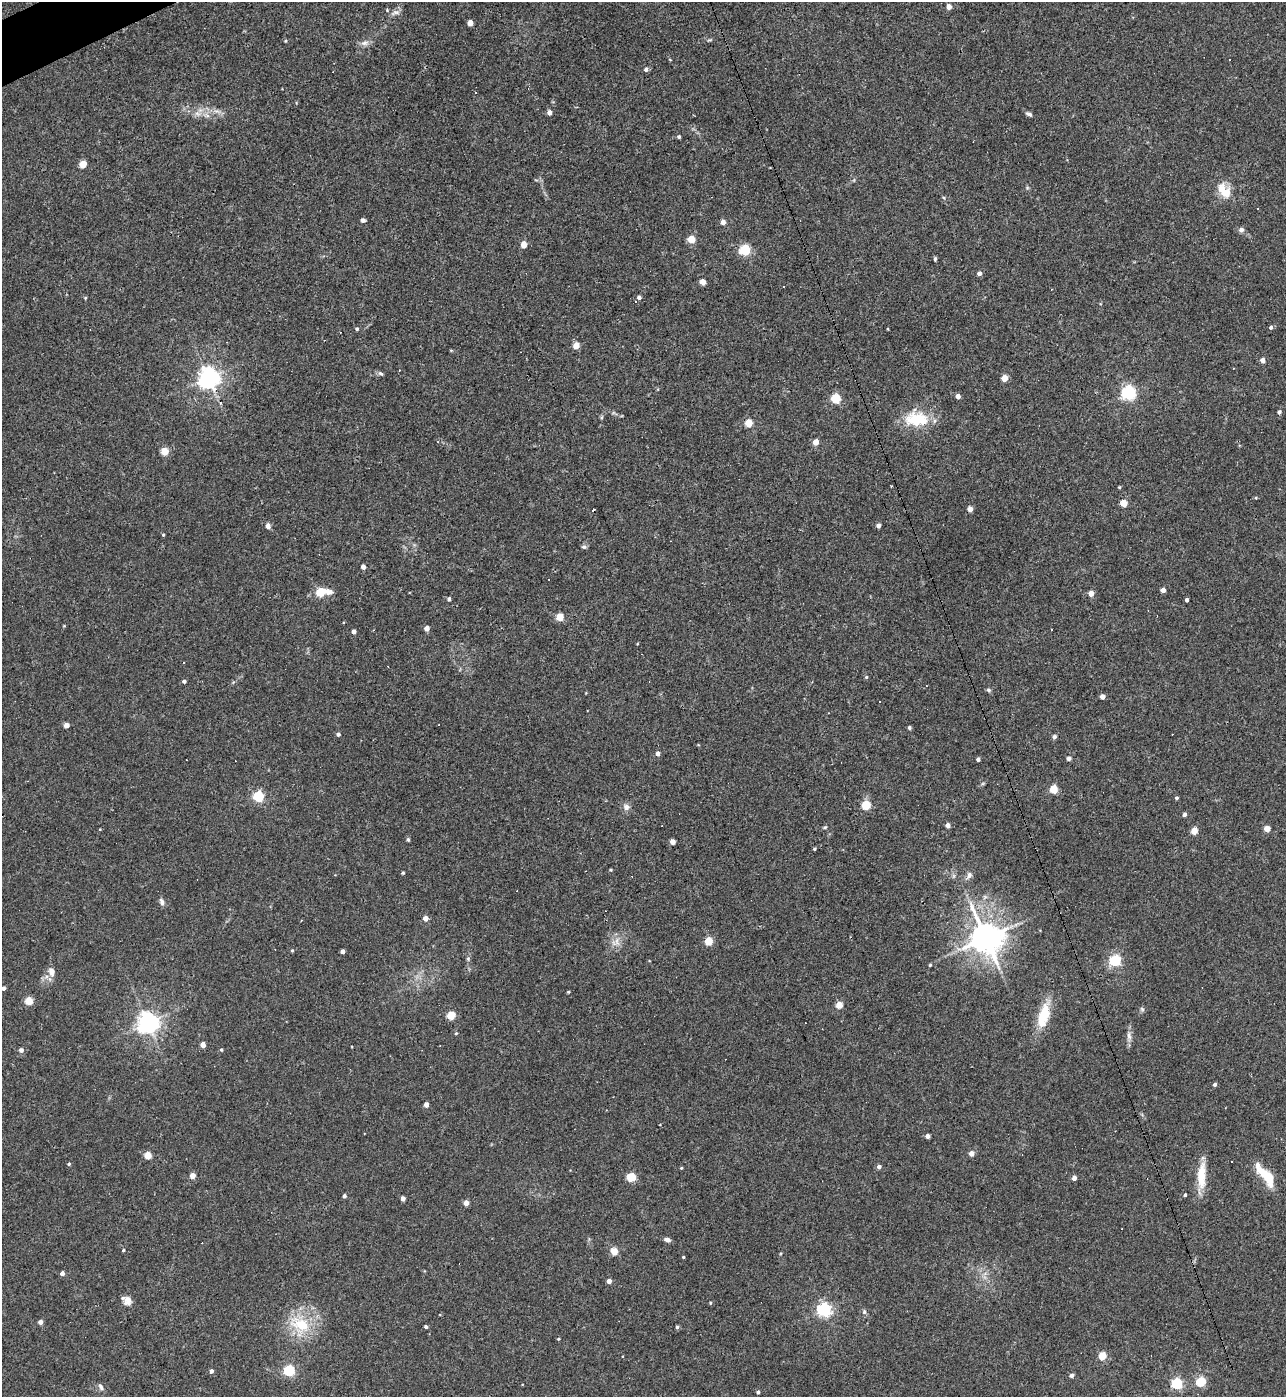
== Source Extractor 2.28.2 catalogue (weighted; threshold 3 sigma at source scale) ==
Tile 11 of 4 x 4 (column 3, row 3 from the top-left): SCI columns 2719-4002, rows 1396-2790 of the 5565 x 5579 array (HDU 1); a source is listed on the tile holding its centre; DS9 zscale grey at full resolution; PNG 1288 x 1399 px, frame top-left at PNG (2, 2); no overlay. Shown black and unused: <1% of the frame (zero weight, under 3 of 4 exposures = <1% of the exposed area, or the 3 px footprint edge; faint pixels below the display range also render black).
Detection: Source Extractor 2.28.2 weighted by HDU 2 'WHT'; one run over the whole footprint, this tile lists its part. Background 0.0277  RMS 0.0045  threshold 0.0203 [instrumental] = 3 sigma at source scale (4.5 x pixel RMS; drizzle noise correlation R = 1.50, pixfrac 1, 0.05/0.05 arcsec/px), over >= 5 px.
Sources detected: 168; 14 cosmic-ray / hot-pixel residue — not listed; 1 inside a brighter listed object's ellipse — not listed separately; the other 153 listed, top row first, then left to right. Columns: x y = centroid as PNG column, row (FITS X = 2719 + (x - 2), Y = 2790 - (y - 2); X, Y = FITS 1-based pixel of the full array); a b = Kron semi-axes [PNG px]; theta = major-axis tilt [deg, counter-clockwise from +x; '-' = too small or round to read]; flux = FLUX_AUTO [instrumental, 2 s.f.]
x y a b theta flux
949 7 4 4 - 2.9
395 12 14 6 17 2
470 23 4 4 - 4.8
285 41 4 4 - 0.43
364 43 10 7 28 2
670 60 4 3 - 0.33
646 69 5 5 - 1.1
476 92 3 2 - 0.39
549 112 4 4 - 2.6
197 113 9 6 -17 2
1029 114 9 5 -24 1.2
679 137 4 3 - 0.67
83 164 5 5 - 10
1224 191 22 14 -53 7.7
363 220 5 4 - 1.3
723 222 4 4 - 3.4
1241 230 5 5 - 1.9
691 239 4 4 - 12
524 244 5 4 - 6.6
745 250 5 5 - 43
935 259 5 3 - 0.66
979 273 4 4 - 1.8
703 282 4 4 - 5.2
784 286 3 3 - 1.2
639 297 5 4 - 1.2
85 298 5 3 - 0.38
1271 327 4 4 - 1
357 329 5 4 - 0.72
576 345 4 4 - 7.6
1263 360 4 4 - 2.9
1233 368 3 2 - 0.25
380 373 8 5 -34 0.92
209 378 7 7 - 300
1004 378 5 4 - 7
1128 392 6 6 - 110
958 396 4 4 - 2.7
836 398 5 5 - 25
221 403 4 3 - 0.58
1279 412 4 4 - 1.3
917 419 32 18 -3 17
749 423 5 5 - 13
816 442 4 4 - 5.8
165 451 5 5 - 13
891 486 3 2 - 0.31
1119 487 4 3 - 0.52
1124 503 4 4 - 8.9
970 509 4 4 - 3.4
879 525 4 4 - 1.9
268 526 4 4 - 3.7
163 535 4 3 - 0.47
584 547 7 6 - 0.91
363 567 4 4 - 2.2
1163 590 4 4 - 3.2
321 592 9 5 9 20
1091 593 4 4 - 4.4
449 599 4 4 - 1.1
1187 600 4 3 - 1.2
560 617 5 4 - 11
427 629 4 4 - 2.9
1052 630 3 3 - 2.6
354 631 4 4 - 2
866 677 4 4 - 0.56
184 681 4 4 - 1.1
989 690 6 5 - 0.83
1102 697 4 4 - 3.1
66 725 4 4 - 4
909 728 4 4 - 0.73
338 734 4 4 - 1.2
1054 737 5 5 - 0.92
657 753 5 4 - 1.7
1069 758 5 5 - 1.1
978 759 4 4 - 1.5
1054 789 5 5 - 15
258 796 5 5 - 44
1176 798 4 4 - 0.74
866 805 5 5 - 22
626 807 9 8 - 2.1
1184 814 4 4 - 1.4
948 825 4 4 - 2.6
825 827 5 4 - 0.56
100 829 4 3 - 0.32
1267 829 4 4 - 7.5
1194 831 5 4 - 9.1
408 839 4 4 - 0.86
673 842 4 4 - 3.6
814 849 3 3 - 0.58
611 870 4 3 - 0.47
403 873 4 3 - 0.57
969 875 13 7 60 1.9
985 897 6 5 - 1
162 902 9 5 -76 1.6
425 918 4 4 - 3.5
986 938 12 10 -59 640
617 941 14 5 -74 2.5
709 941 5 4 - 16
292 950 4 4 - 0.48
343 951 4 4 - 2.1
1115 960 5 5 - 48
930 965 3 3 - 0.54
52 972 10 7 -77 2.9
3 988 4 3 - 1.4
568 992 4 3 - 0.45
29 1001 4 4 - 15
839 1005 4 4 - 9.3
1142 1009 6 6 - 0.84
451 1015 5 5 - 15
1043 1015 31 12 75 13
148 1023 7 7 - 320
456 1033 4 3 - 0.52
1129 1036 15 6 -86 2.3
203 1045 4 4 - 4.4
21 1050 4 4 - 1.8
221 1050 4 4 - 0.59
1215 1084 4 4 - 1.1
426 1105 4 4 - 2.4
928 1136 4 4 - 2.6
971 1153 4 4 - 4.1
148 1155 4 4 - 11
69 1164 4 4 - 0.6
879 1166 4 4 - 1.7
681 1168 3 3 - 0.5
1201 1175 35 10 88 10
1265 1175 27 9 -51 12
192 1176 4 4 - 4.9
631 1177 5 5 - 21
1074 1178 4 4 - 2.6
1185 1195 3 3 - 0.7
344 1196 4 4 - 1.1
403 1198 4 4 - 2.6
466 1203 4 4 - 3.8
667 1240 7 5 -10 1.7
123 1250 4 3 - 0.59
614 1251 4 4 - 11
683 1257 3 3 - 0.48
62 1273 4 4 - 2
609 1281 4 4 - 3.5
128 1301 11 10 - 3.2
710 1303 4 3 - 0.51
824 1310 5 5 - 110
864 1312 7 5 -84 0.86
40 1322 4 4 - 2.5
300 1324 33 21 -28 18
426 1326 4 3 - 1.1
677 1327 4 4 - 0.88
558 1339 4 4 - 0.4
1102 1356 5 4 - 14
289 1370 5 5 - 46
211 1371 4 4 - 1.4
1072 1375 4 4 - 2.1
1201 1382 5 5 - 29
1177 1384 5 5 - 48
101 1387 9 5 -67 1.2
758 1392 4 3 - 1.1
Isophote crosses this tile's border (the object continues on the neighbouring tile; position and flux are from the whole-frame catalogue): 1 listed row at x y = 3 988